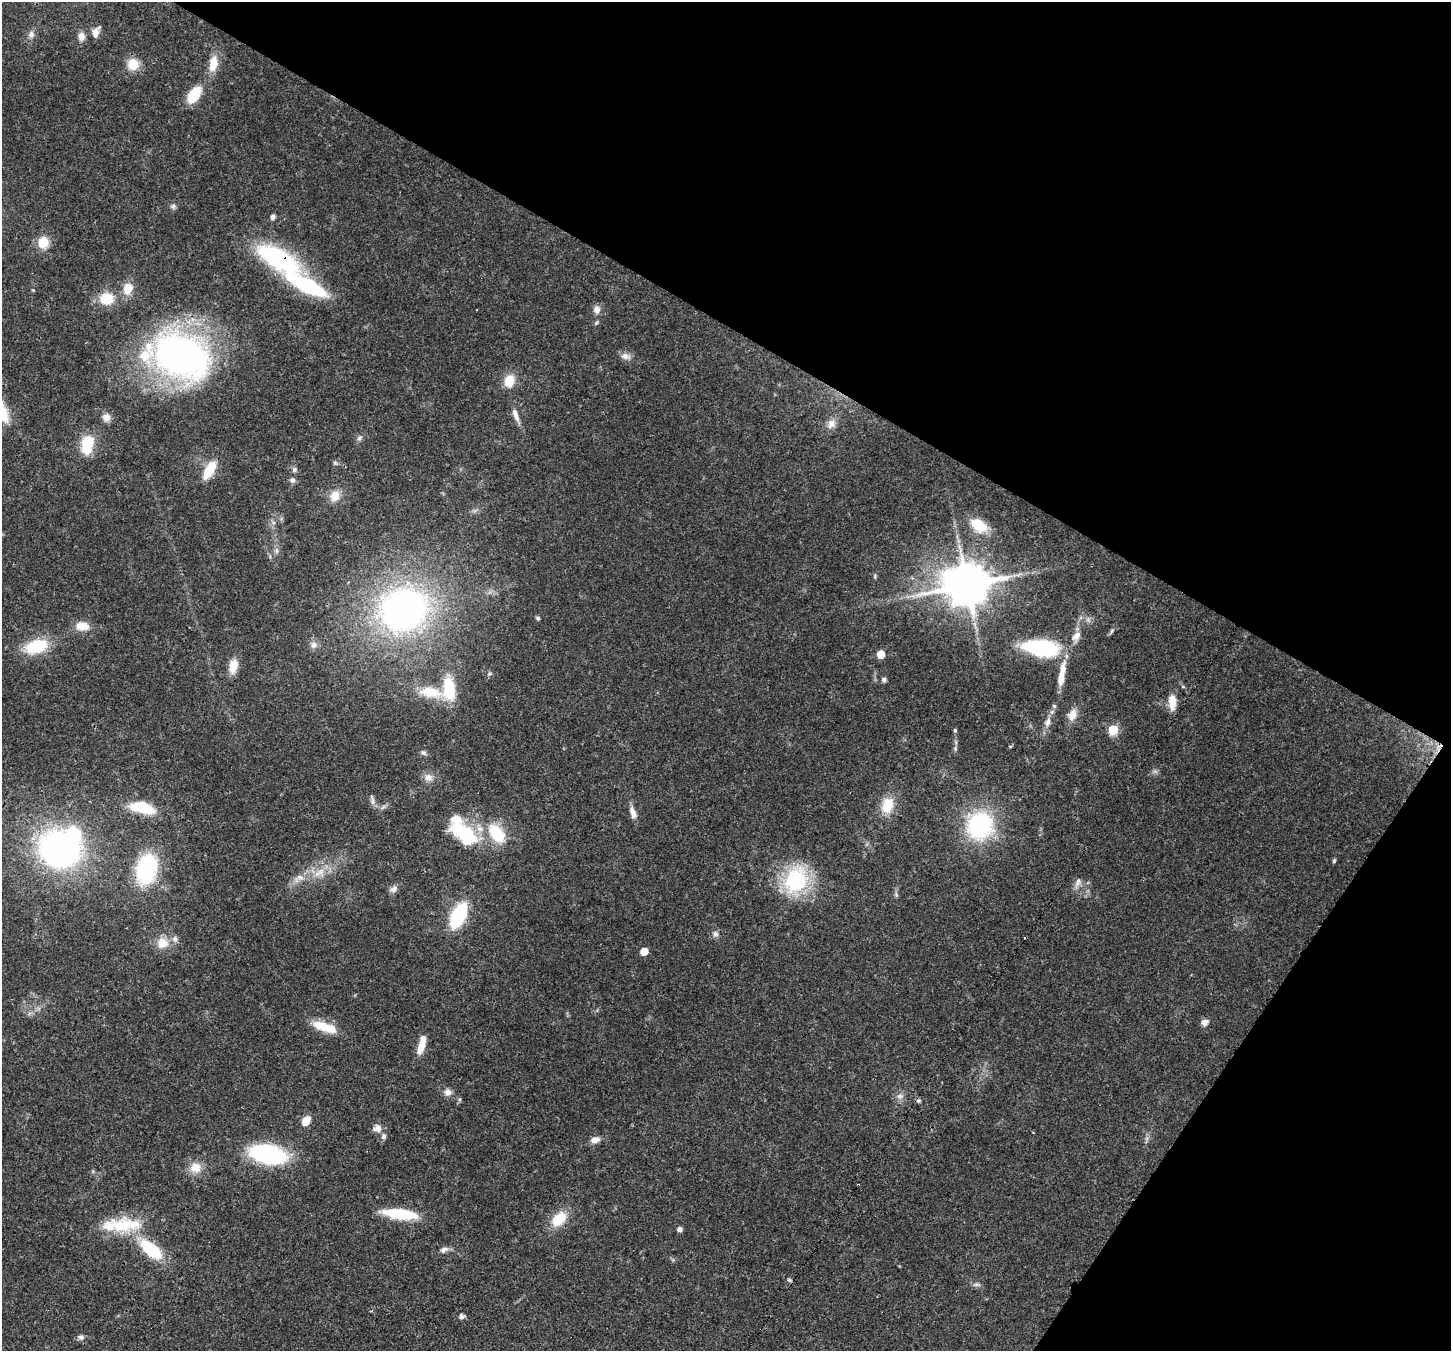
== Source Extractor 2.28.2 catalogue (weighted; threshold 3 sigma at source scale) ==
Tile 8 of 4 x 4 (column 4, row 2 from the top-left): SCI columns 4419-5867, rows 3051-4399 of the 5932 x 6037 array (HDU 1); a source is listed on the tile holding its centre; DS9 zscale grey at full resolution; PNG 1453 x 1353 px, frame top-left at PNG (2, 2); no overlay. Shown black and unused: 31% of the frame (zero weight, under 3 of 4 exposures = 7% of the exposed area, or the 3 px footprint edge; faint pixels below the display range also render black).
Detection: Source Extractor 2.28.2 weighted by HDU 2 'WHT'; one run over the whole footprint, this tile lists its part. Background 0.103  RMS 0.004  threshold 0.0179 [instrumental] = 3 sigma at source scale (4.5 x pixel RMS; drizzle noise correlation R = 1.50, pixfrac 1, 0.0396/0.0396 arcsec/px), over >= 5 px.
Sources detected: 112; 2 inside a brighter object's white glare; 3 cosmic-ray / hot-pixel residue — not listed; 5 inside a brighter listed object's ellipse — not listed separately; the other 102 listed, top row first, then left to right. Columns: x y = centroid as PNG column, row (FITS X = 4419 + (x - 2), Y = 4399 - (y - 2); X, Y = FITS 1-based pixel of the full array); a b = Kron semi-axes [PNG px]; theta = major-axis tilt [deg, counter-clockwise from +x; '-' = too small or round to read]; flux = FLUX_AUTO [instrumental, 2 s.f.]
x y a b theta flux
95 33 11 7 80 2.7
31 34 10 8 79 1.7
81 37 11 8 89 2.4
133 64 14 13 - 6.5
213 64 22 11 81 6.3
194 95 17 10 58 13
173 206 7 7 - 1.1
273 217 5 5 - 1.6
43 242 13 12 - 6.8
278 259 38 16 -30 64
307 286 38 12 -27 45
128 288 16 12 71 5.5
107 298 17 15 0 9.7
597 310 11 8 85 2.3
182 356 61 45 -26 160
626 356 14 8 -15 2.4
509 381 15 11 76 7.2
2 412 29 14 -73 10
515 415 17 6 -69 3.2
106 417 11 10 - 2.6
831 424 14 10 51 3.3
360 438 10 6 53 1.2
87 444 16 10 79 17
335 463 6 5 - 0.72
294 469 7 7 - 1.2
209 470 18 8 61 13
292 480 7 7 - 1.4
335 496 14 12 65 5.2
273 523 7 4 -1 0.87
979 525 23 14 -33 11
276 551 8 5 -71 1.2
875 576 7 4 83 0.65
967 585 14 12 20 1600
912 596 12 5 -7 2.2
403 610 49 42 20 160
538 618 6 4 -40 0.65
82 626 16 10 -3 5.8
1112 631 7 5 59 0.76
1076 636 13 8 55 3.5
314 645 10 9 - 2
36 646 26 15 17 18
1042 648 35 16 -8 43
881 654 5 5 - 8.7
233 666 16 9 76 6
489 673 5 5 - 0.67
1061 679 40 9 81 8.5
884 680 6 6 - 1
1183 687 6 3 -20 0.48
449 689 30 14 -85 15
430 692 33 14 -9 12
1172 702 16 7 -87 6.7
1072 715 16 12 61 3.9
1048 722 15 8 73 3
955 730 6 4 -70 0.6
1113 730 6 5 - 21
1010 746 5 3 - 0.4
955 748 7 5 73 0.76
423 753 9 6 -32 1.1
428 777 12 10 -23 3
372 800 16 4 -79 1.3
887 805 21 14 75 9.1
383 807 9 4 36 1
142 808 29 12 -14 15
633 813 15 7 -70 3.2
980 826 38 35 63 39
463 832 41 19 -42 28
496 833 23 14 -52 16
59 849 36 31 -25 130
1334 861 6 4 64 0.57
146 869 28 19 77 41
319 873 20 10 31 6.4
300 877 11 7 -22 2.3
796 880 27 21 65 38
1078 883 16 7 63 2.1
393 889 10 8 34 1.8
896 895 7 5 -69 0.77
458 915 18 10 64 39
715 934 8 7 - 1.5
162 943 14 14 - 6.3
644 951 5 5 - 7
1205 1022 9 7 22 2.1
324 1027 31 11 -19 9.9
421 1047 16 8 70 5.2
448 1092 10 10 - 2.3
900 1096 10 8 21 1.9
306 1121 11 8 58 4.5
377 1128 12 10 13 2.5
383 1136 8 6 74 1.3
595 1140 11 8 15 2.7
268 1154 31 16 -13 56
195 1167 16 14 -1 5.5
858 1185 3 3 - 0.81
400 1214 38 11 -7 18
559 1219 20 13 44 10
124 1225 45 19 1 22
680 1229 5 5 - 1.4
150 1249 29 14 -39 21
444 1250 11 7 24 1.9
789 1280 7 5 -6 0.74
976 1284 11 4 0 1.1
462 1316 8 6 -2 1.2
81 1337 10 7 -13 1.3
Overlapping masked pixels (flux is a lower limit): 3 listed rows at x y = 278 259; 146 869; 858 1185
Isophote crosses this tile's border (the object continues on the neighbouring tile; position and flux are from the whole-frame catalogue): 1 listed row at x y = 2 412